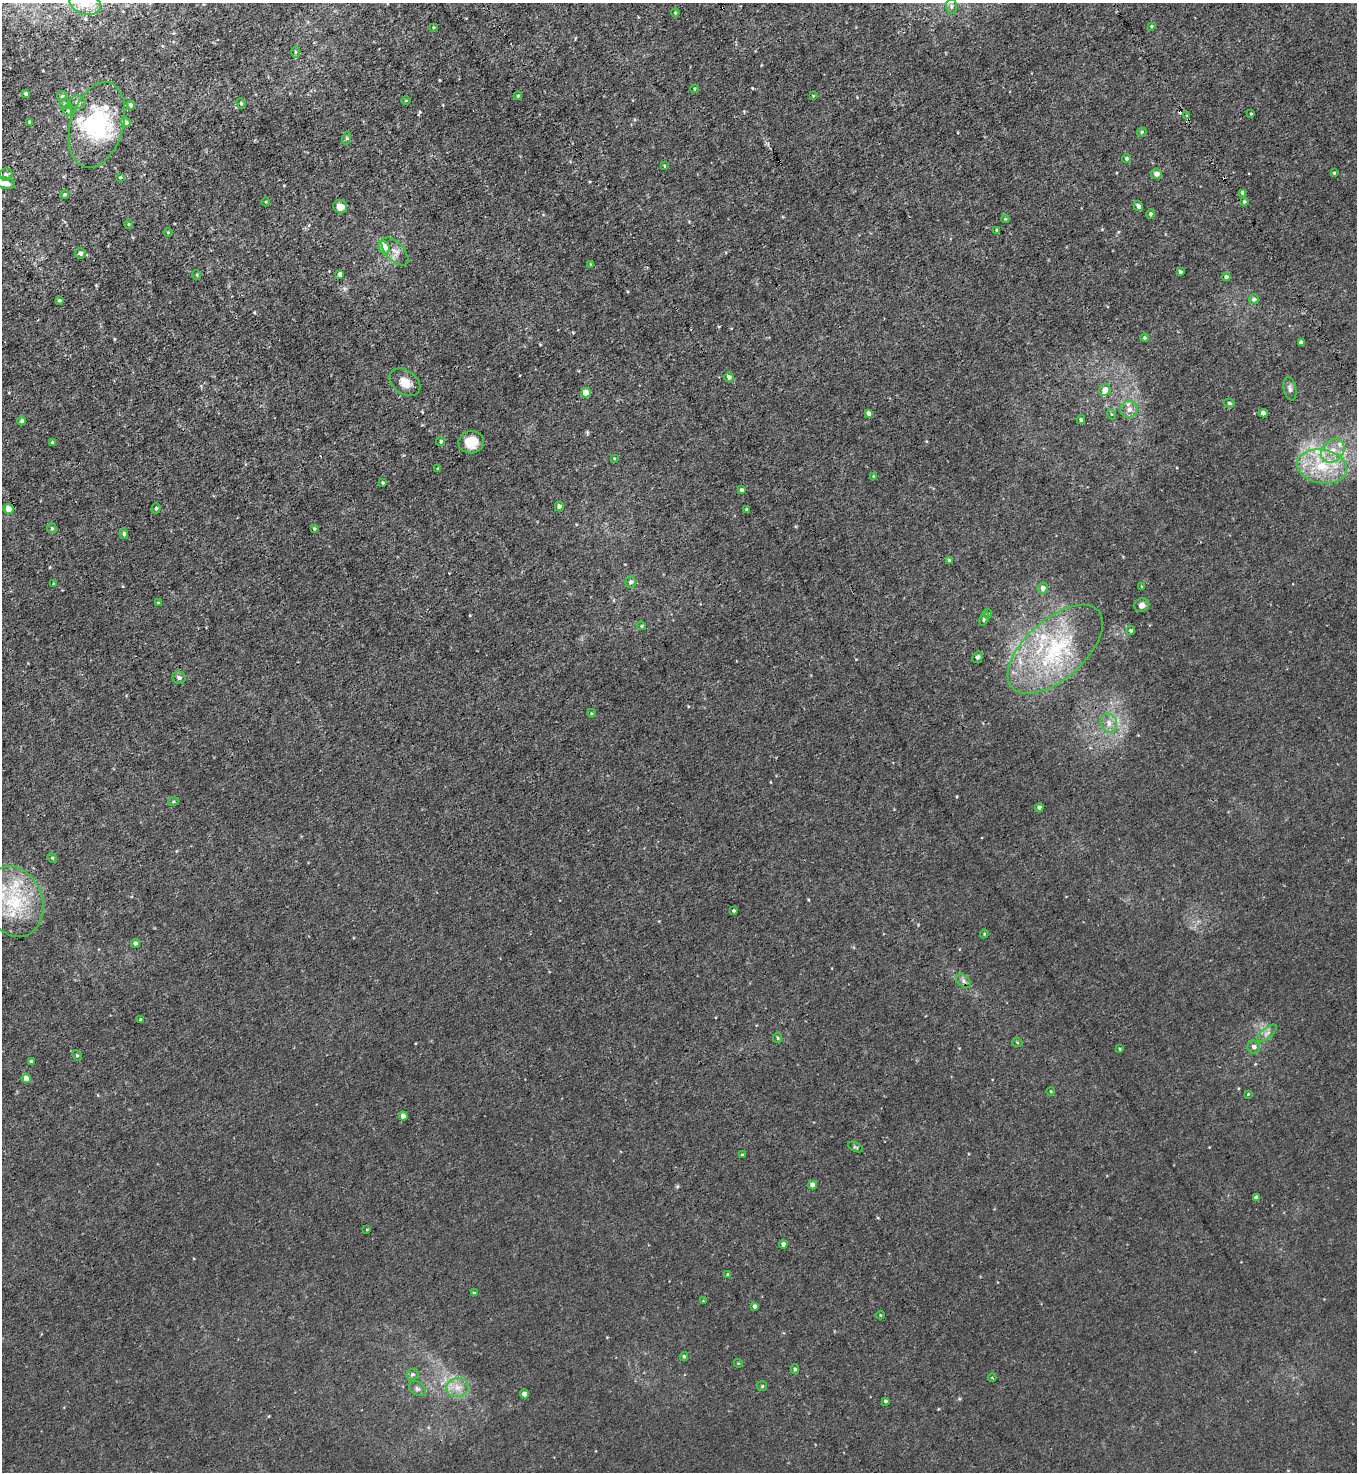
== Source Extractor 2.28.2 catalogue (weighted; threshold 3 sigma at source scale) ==
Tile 11 of 4 x 4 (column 3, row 3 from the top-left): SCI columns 3006-4360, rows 1471-2940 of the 5870 x 5879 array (HDU 1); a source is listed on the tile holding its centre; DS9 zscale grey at full resolution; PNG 1359 x 1474 px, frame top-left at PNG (2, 3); each listed source drawn as its Kron ellipse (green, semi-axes under 4 px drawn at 4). Shown black and unused: <1% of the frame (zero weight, under 3 of 4 exposures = <1% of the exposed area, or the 3 px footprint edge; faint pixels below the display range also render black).
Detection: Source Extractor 2.28.2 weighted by HDU 2 'WHT'; one run over the whole footprint, this tile lists its part. Background 0.00828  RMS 0.0024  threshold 0.0109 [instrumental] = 3 sigma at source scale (4.5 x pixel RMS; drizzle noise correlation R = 1.50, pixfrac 1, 0.05/0.05 arcsec/px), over >= 5 px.
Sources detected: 152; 2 inside a brighter object's white glare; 3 cosmic-ray / hot-pixel residue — neither listed nor drawn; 7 inside a brighter listed object's ellipse — not listed separately; the other 140 listed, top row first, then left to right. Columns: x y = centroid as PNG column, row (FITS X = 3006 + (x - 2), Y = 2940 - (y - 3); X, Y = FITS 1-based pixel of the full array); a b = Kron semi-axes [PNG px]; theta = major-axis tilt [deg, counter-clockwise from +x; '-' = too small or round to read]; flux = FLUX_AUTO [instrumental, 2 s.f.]
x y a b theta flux
85 4 16 10 -16 4
951 7 7 5 -89 0.59
675 13 4 3 - 0.25
1151 26 4 3 - 0.26
434 27 4 3 - 0.23
295 52 6 4 90 0.39
694 89 4 3 - 0.23
26 93 4 3 - 0.53
62 96 5 5 - 0.42
518 96 4 3 - 0.3
813 96 4 2 - 0.18
406 101 5 3 - 0.21
78 102 8 7 - 0.87
241 103 5 4 - 0.3
65 104 6 4 71 0.33
131 105 4 4 - 0.77
68 111 5 3 - 0.3
1251 114 4 2 - 0.2
1187 115 3 3 - 0.36
30 122 3 3 - 0.29
126 122 5 4 - 0.92
97 125 44 26 73 16
1142 132 5 4 - 0.34
347 138 6 4 72 0.38
1126 159 4 4 - 0.38
664 166 4 3 - 0.19
1334 173 3 3 - 0.25
1156 174 5 5 - 1.4
6 175 6 6 - 0.76
120 177 4 3 - 0.26
5 183 10 6 -9 1.5
1243 193 4 4 - 1.1
65 194 4 4 - 0.41
266 202 4 3 - 0.21
1244 202 4 3 - 0.38
1138 206 5 4 - 0.75
340 207 7 6 - 1.5
1150 214 5 4 - 0.47
1005 219 4 3 - 0.25
128 224 4 3 - 0.22
997 230 3 3 - 0.46
168 232 4 3 - 0.19
384 247 6 5 - 4.6
395 251 17 9 -47 1.9
80 253 5 5 - 0.76
591 265 4 3 - 0.28
1180 272 4 3 - 0.46
340 274 4 4 - 1.1
197 275 5 3 - 0.2
1226 277 4 4 - 0.66
1254 299 5 4 - 0.69
59 300 3 3 - 0.39
1144 338 4 4 - 0.37
1301 343 4 3 - 0.65
729 377 5 4 - 0.77
405 382 17 12 -36 2.9
1290 389 12 6 -78 0.88
1105 390 6 5 - 1.9
586 393 5 4 - 3.9
1229 403 5 4 - 0.43
1129 409 9 8 - 1.5
869 413 4 4 - 1
1263 413 4 4 - 1.2
1111 414 5 3 - 0.24
1081 420 4 3 - 0.35
22 421 4 4 - 0.46
441 441 4 4 - 0.47
471 442 13 11 9 3.8
52 443 4 4 - 0.39
1333 451 13 10 47 3.3
614 458 4 2 - 0.18
1322 466 25 17 -10 9.8
438 469 4 3 - 0.29
873 476 3 2 - 0.18
383 483 3 3 - 0.28
741 490 4 4 - 0.52
559 506 5 4 - 0.95
156 508 5 4 - 0.41
8 509 5 5 - 2.5
747 510 4 3 - 0.43
52 528 5 4 - 0.35
314 528 4 3 - 0.34
124 534 5 4 - 0.41
949 560 4 3 - 0.39
631 582 6 5 - 0.64
54 584 3 3 - 0.22
1142 586 4 3 - 0.18
1043 588 5 5 - 1.1
158 603 3 3 - 0.31
1142 605 7 6 - 1
987 614 5 4 - 0.46
984 619 7 4 67 0.44
641 626 5 4 - 0.32
1131 631 4 4 - 0.44
1055 649 58 29 42 29
977 657 6 5 - 0.58
179 678 6 6 - 0.69
591 713 4 3 - 0.21
1109 723 10 8 -68 1.6
173 802 5 3 - 0.25
1039 807 4 4 - 0.83
52 858 5 4 - 0.33
14 902 36 28 -71 17
733 910 3 3 - 0.42
984 934 4 3 - 0.23
135 943 5 4 - 0.56
963 981 8 5 -38 0.74
140 1019 3 3 - 0.28
1267 1033 12 5 39 1
778 1038 5 4 - 0.34
1017 1042 5 3 - 0.22
1254 1047 6 6 - 0.88
1120 1049 4 3 - 0.21
77 1055 5 4 - 0.33
31 1061 3 3 - 0.5
26 1078 4 4 - 2.3
1050 1091 4 3 - 0.21
1248 1094 4 3 - 0.2
403 1116 4 4 - 2.1
855 1147 8 3 -26 0.34
742 1155 4 3 - 0.4
812 1185 4 4 - 1.4
1256 1198 4 4 - 0.92
367 1230 4 2 - 0.19
783 1244 4 4 - 0.84
728 1274 4 4 - 0.24
474 1293 4 4 - 0.33
703 1301 3 3 - 0.2
754 1306 4 3 - 0.74
880 1315 4 3 - 0.2
684 1356 4 3 - 0.42
738 1363 4 3 - 0.22
795 1369 4 4 - 0.4
412 1374 6 6 - 0.62
992 1378 4 3 - 0.26
762 1386 5 5 - 0.36
457 1387 11 9 9 2.2
417 1389 9 6 -37 0.75
524 1394 4 4 - 1.6
885 1401 3 3 - 0.38
Isophote crosses this tile's border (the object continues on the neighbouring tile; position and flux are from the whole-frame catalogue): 2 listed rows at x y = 85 4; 14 902